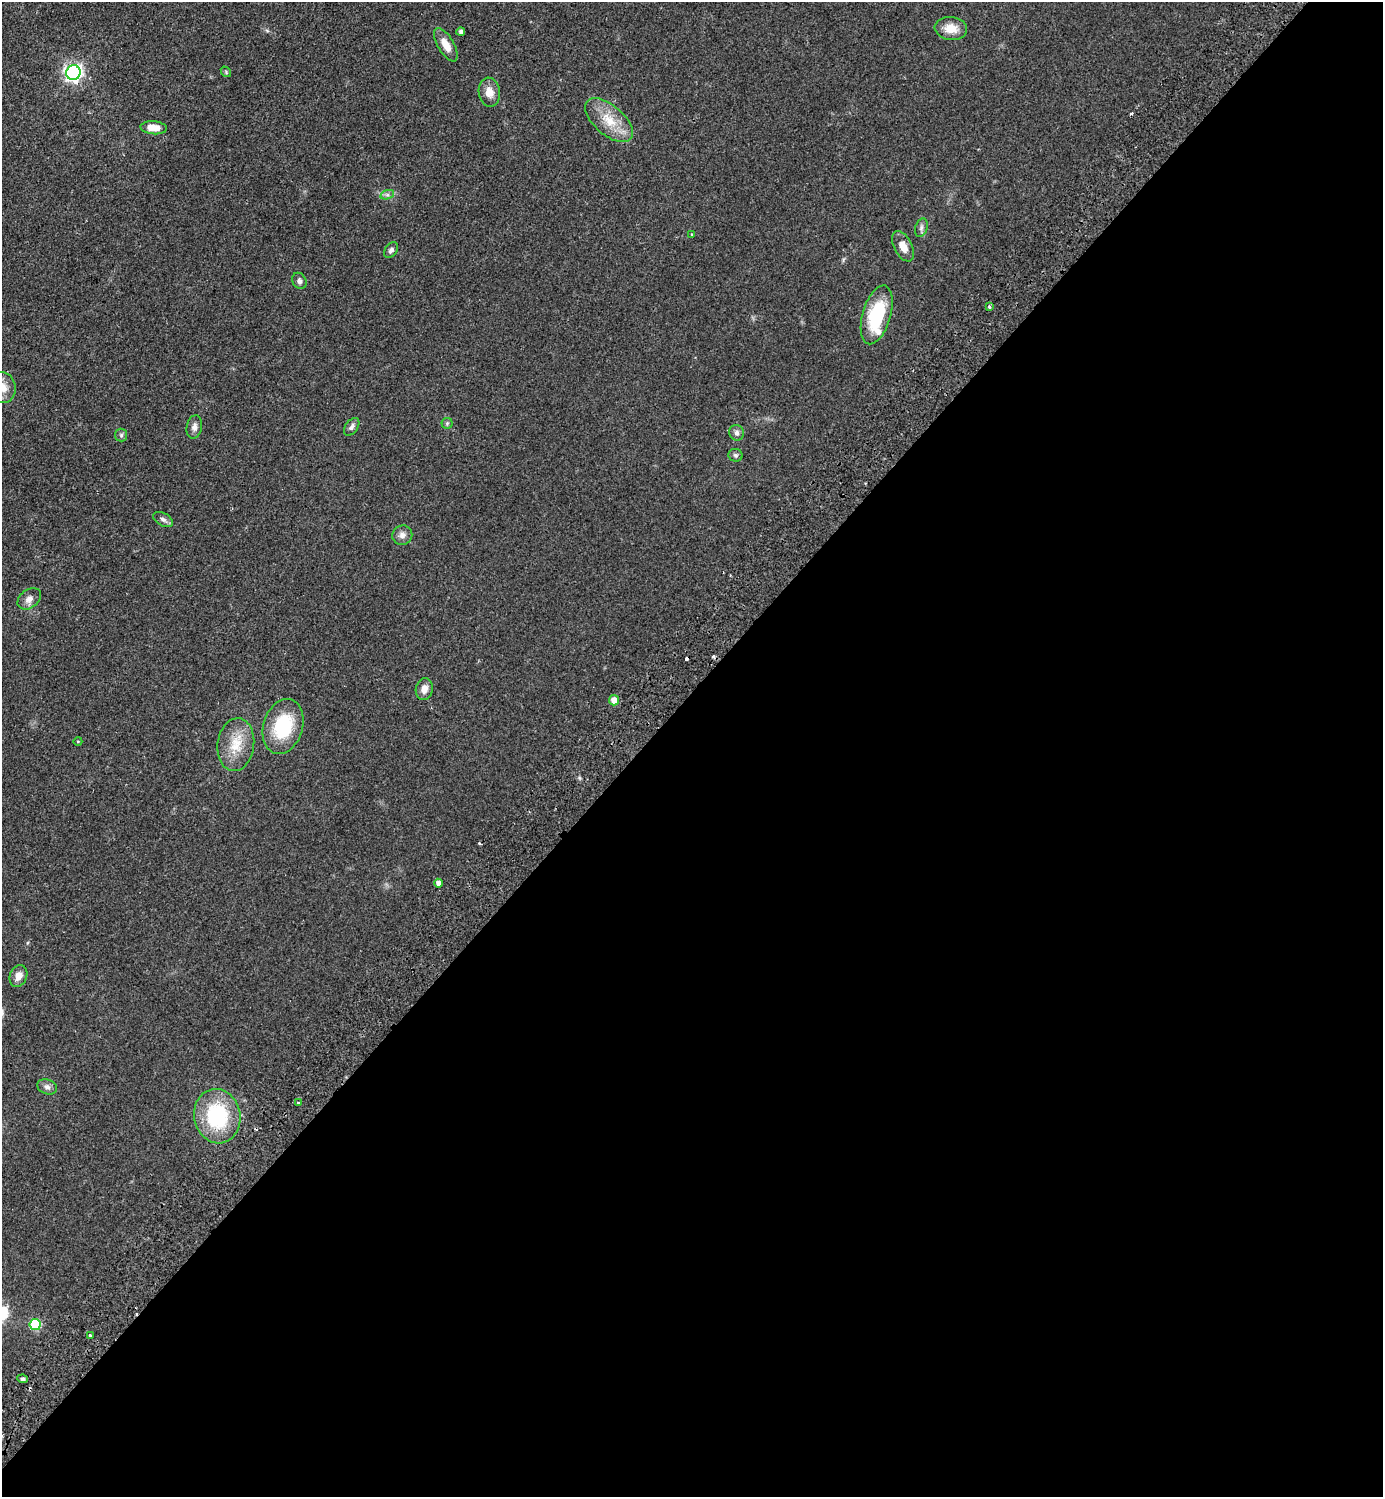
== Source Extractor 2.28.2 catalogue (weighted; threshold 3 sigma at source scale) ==
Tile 12 of 4 x 4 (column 4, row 3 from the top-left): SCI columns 4488-5868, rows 1537-3031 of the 6070 x 6064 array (HDU 1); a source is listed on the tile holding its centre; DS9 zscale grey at full resolution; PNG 1385 x 1499 px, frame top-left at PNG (2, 2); each listed source drawn as its Kron ellipse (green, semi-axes under 4 px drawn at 4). Shown black and unused: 54% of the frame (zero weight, under 2 of 3 exposures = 3% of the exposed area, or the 3 px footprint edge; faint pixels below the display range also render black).
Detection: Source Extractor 2.28.2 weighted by HDU 2 'WHT'; one run over the whole footprint, this tile lists its part. Background 0.0826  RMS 0.0081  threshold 0.0362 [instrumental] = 3 sigma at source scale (4.5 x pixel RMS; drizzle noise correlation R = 1.50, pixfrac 1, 0.05/0.05 arcsec/px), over >= 5 px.
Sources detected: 46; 6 cosmic-ray / hot-pixel residue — neither listed nor drawn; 1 inside a brighter listed object's ellipse — not listed separately; the other 39 listed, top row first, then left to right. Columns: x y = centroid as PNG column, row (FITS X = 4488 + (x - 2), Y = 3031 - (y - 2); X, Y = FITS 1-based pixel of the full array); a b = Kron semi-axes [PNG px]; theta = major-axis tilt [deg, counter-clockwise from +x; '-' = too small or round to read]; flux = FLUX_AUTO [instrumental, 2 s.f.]
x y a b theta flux
951 28 16 11 -7 11
461 32 4 4 - 2.1
446 45 19 8 -59 8.8
226 72 6 4 -50 1
73 73 7 7 - 280
489 92 14 10 -81 7.8
609 120 29 14 -41 20
154 128 13 6 -4 9.5
387 195 7 4 18 1.8
921 228 9 6 72 2.3
691 234 3 2 - 0.64
903 246 16 9 -63 8
391 250 9 6 53 2.4
299 281 8 6 -59 2.4
989 307 4 3 - 1.2
877 315 30 14 74 43
3 388 15 13 -83 9.3
447 423 5 5 - 1.2
194 427 12 7 80 3.9
352 427 10 6 55 2.8
736 433 8 7 - 2.7
121 435 6 6 - 1.6
736 455 7 6 - 1.7
163 519 11 6 -27 2.8
402 535 10 9 - 4.1
29 599 13 9 38 5
424 689 11 8 79 5.9
614 700 5 5 - 8.6
283 726 28 19 73 43
78 741 4 3 - 0.61
236 745 26 18 83 20
438 883 4 4 - 3.5
18 976 11 8 67 5.4
47 1087 10 7 -20 3.2
299 1103 3 3 - 0.87
217 1116 27 23 -78 62
35 1324 5 5 - 57
90 1335 3 3 - 1.5
23 1379 5 4 - 1.9
Isophote crosses this tile's border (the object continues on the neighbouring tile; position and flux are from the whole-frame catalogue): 1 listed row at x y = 3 388